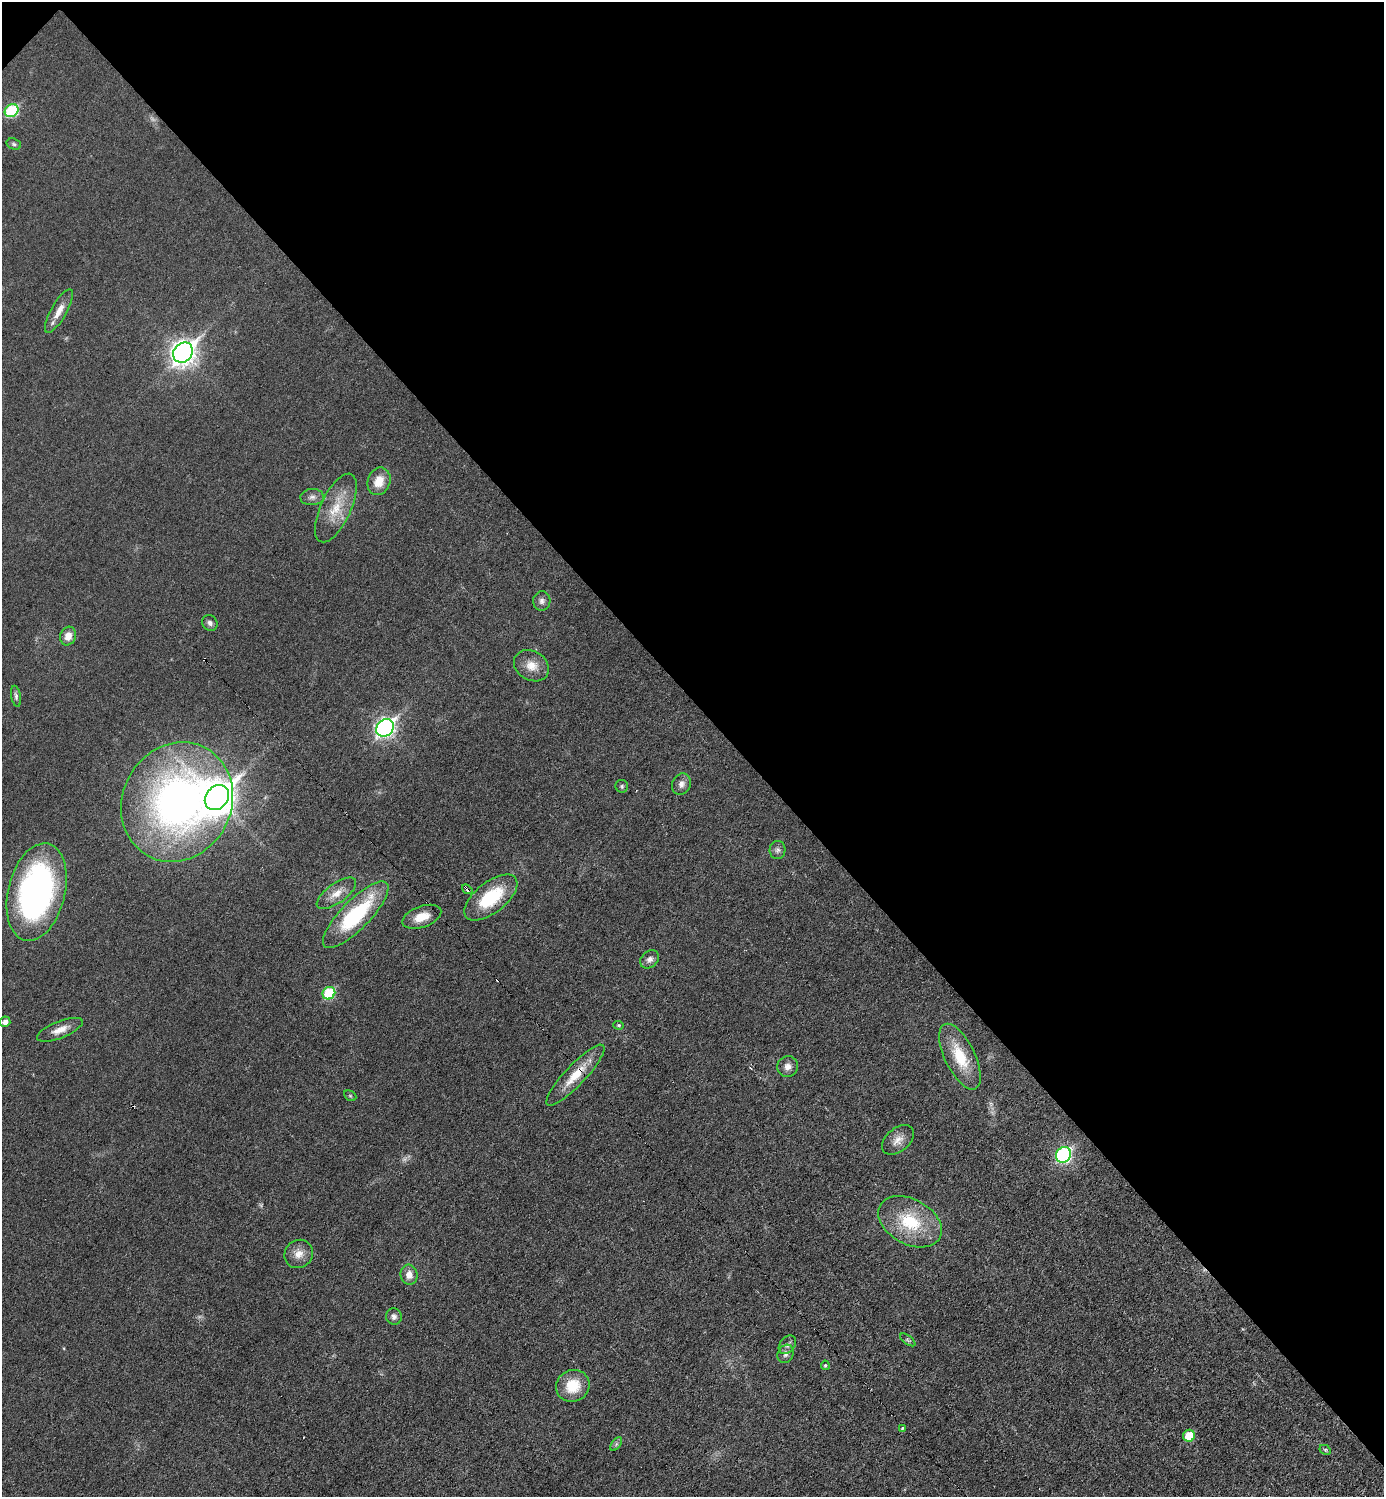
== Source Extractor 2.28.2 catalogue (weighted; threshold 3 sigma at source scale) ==
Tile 3 of 4 x 4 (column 3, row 1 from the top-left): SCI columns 2919-4300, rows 4487-5981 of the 5981 x 5981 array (HDU 1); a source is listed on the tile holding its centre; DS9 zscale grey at full resolution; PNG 1386 x 1499 px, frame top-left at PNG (2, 2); each listed source drawn as its Kron ellipse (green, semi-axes under 4 px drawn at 4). Shown black and unused: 47% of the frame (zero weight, under 3 of 6 exposures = <1% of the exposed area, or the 3 px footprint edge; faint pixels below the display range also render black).
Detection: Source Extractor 2.28.2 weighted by HDU 2 'WHT'; one run over the whole footprint, this tile lists its part. Background 0.0173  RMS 0.0035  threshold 0.0144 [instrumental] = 3 sigma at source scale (4.09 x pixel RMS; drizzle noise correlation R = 1.36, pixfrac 0.8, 0.05/0.05 arcsec/px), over >= 5 px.
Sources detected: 52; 2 too faint to see at this stretch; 2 cosmic-ray / hot-pixel residue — neither listed nor drawn; the other 48 listed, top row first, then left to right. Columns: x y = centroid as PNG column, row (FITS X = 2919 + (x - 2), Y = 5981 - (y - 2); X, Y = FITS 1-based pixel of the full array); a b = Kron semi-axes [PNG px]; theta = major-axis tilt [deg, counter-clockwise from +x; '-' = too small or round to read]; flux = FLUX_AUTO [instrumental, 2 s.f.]
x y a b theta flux
12 111 7 6 - 26
14 144 7 5 -19 0.72
59 311 25 7 61 3.8
183 353 11 9 47 260
379 481 14 11 69 5.3
312 497 12 8 3 1.6
336 508 37 15 65 9.6
542 601 9 8 - 1.4
210 623 8 7 - 1.1
68 636 9 8 - 2.9
531 666 18 14 -30 4.6
16 696 10 5 -79 0.88
385 728 9 8 - 120
681 784 11 9 65 1.9
622 786 6 6 - 0.64
217 798 14 11 50 540
177 802 61 54 62 170
778 850 9 8 - 1.2
467 889 6 3 -37 3.4
37 892 50 28 76 100
336 893 23 9 36 4.1
491 897 32 15 38 17
356 915 44 14 46 29
422 917 20 10 20 4.9
650 959 10 8 42 1.5
329 993 6 6 - 19
5 1022 5 5 - 1.9
619 1025 5 4 - 0.46
60 1030 24 8 22 3.7
960 1057 36 15 -64 12
788 1066 10 10 - 1.9
575 1075 40 10 47 8.4
350 1096 6 4 -29 0.46
898 1140 18 11 41 3.1
1064 1155 8 7 - 57
910 1222 34 22 -29 18
299 1254 15 13 42 3.5
409 1275 10 8 -84 2.7
394 1317 8 7 - 1.2
908 1340 9 4 -36 0.64
787 1345 10 7 51 1.4
786 1354 9 8 - 1.4
825 1365 5 4 - 0.46
573 1386 17 15 28 9
902 1428 4 4 - 0.42
1189 1436 6 6 - 8.2
616 1444 8 4 54 0.68
1325 1450 6 4 -28 0.55
Overlapping masked pixels (flux is a lower limit): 2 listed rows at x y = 467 889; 575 1075